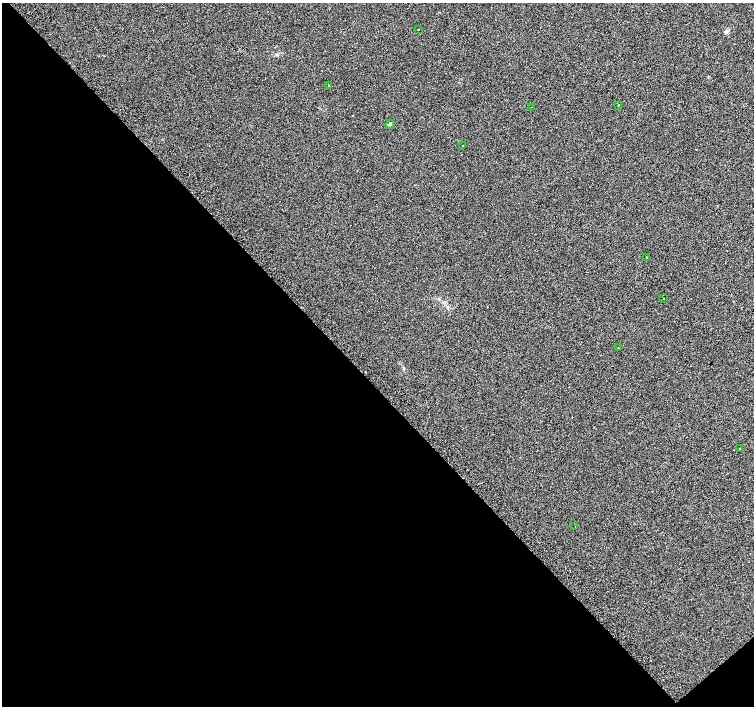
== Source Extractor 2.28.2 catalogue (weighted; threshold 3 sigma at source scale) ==
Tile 14 of 4 x 4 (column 2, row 4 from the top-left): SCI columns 1505-3007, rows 174-1581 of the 6070 x 6041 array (HDU 1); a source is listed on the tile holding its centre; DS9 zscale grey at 2 x 2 block average (1 PNG px = mean of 2 x 2 image px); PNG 756 x 708 px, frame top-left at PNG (2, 3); each listed source drawn as its Kron ellipse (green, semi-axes under 4 px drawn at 4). Shown black and unused: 46% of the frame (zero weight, under 2 of 3 exposures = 3% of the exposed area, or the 3 px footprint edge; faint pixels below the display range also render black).
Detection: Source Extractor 2.28.2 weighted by HDU 2 'WHT'; one run over the whole footprint, this tile lists its part. Background 0.0238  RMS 0.013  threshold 0.0577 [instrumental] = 3 sigma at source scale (4.5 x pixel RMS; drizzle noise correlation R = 1.50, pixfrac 1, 0.0396/0.0396 arcsec/px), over >= 5 px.
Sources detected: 12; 1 cosmic-ray / hot-pixel residue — neither listed nor drawn; the other 11 listed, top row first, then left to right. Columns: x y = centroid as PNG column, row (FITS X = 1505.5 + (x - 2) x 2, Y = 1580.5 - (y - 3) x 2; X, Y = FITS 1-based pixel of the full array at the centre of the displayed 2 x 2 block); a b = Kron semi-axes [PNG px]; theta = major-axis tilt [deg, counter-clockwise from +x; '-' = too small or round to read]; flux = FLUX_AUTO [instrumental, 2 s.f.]
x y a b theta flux
418 30 2 2 - 1.3
329 85 2 2 - 5.6
618 105 2 2 - 8.3
532 107 2 2 - 1.7
390 124 5 3 - 4.3
463 146 2 2 - 3.8
647 257 2 2 - 11
664 298 2 2 - 1.1
619 348 2 2 - 3.6
739 448 2 2 - 4.4
575 527 2 2 - 0.9
Diffuse or blended objects may show on this block-average render without a row.